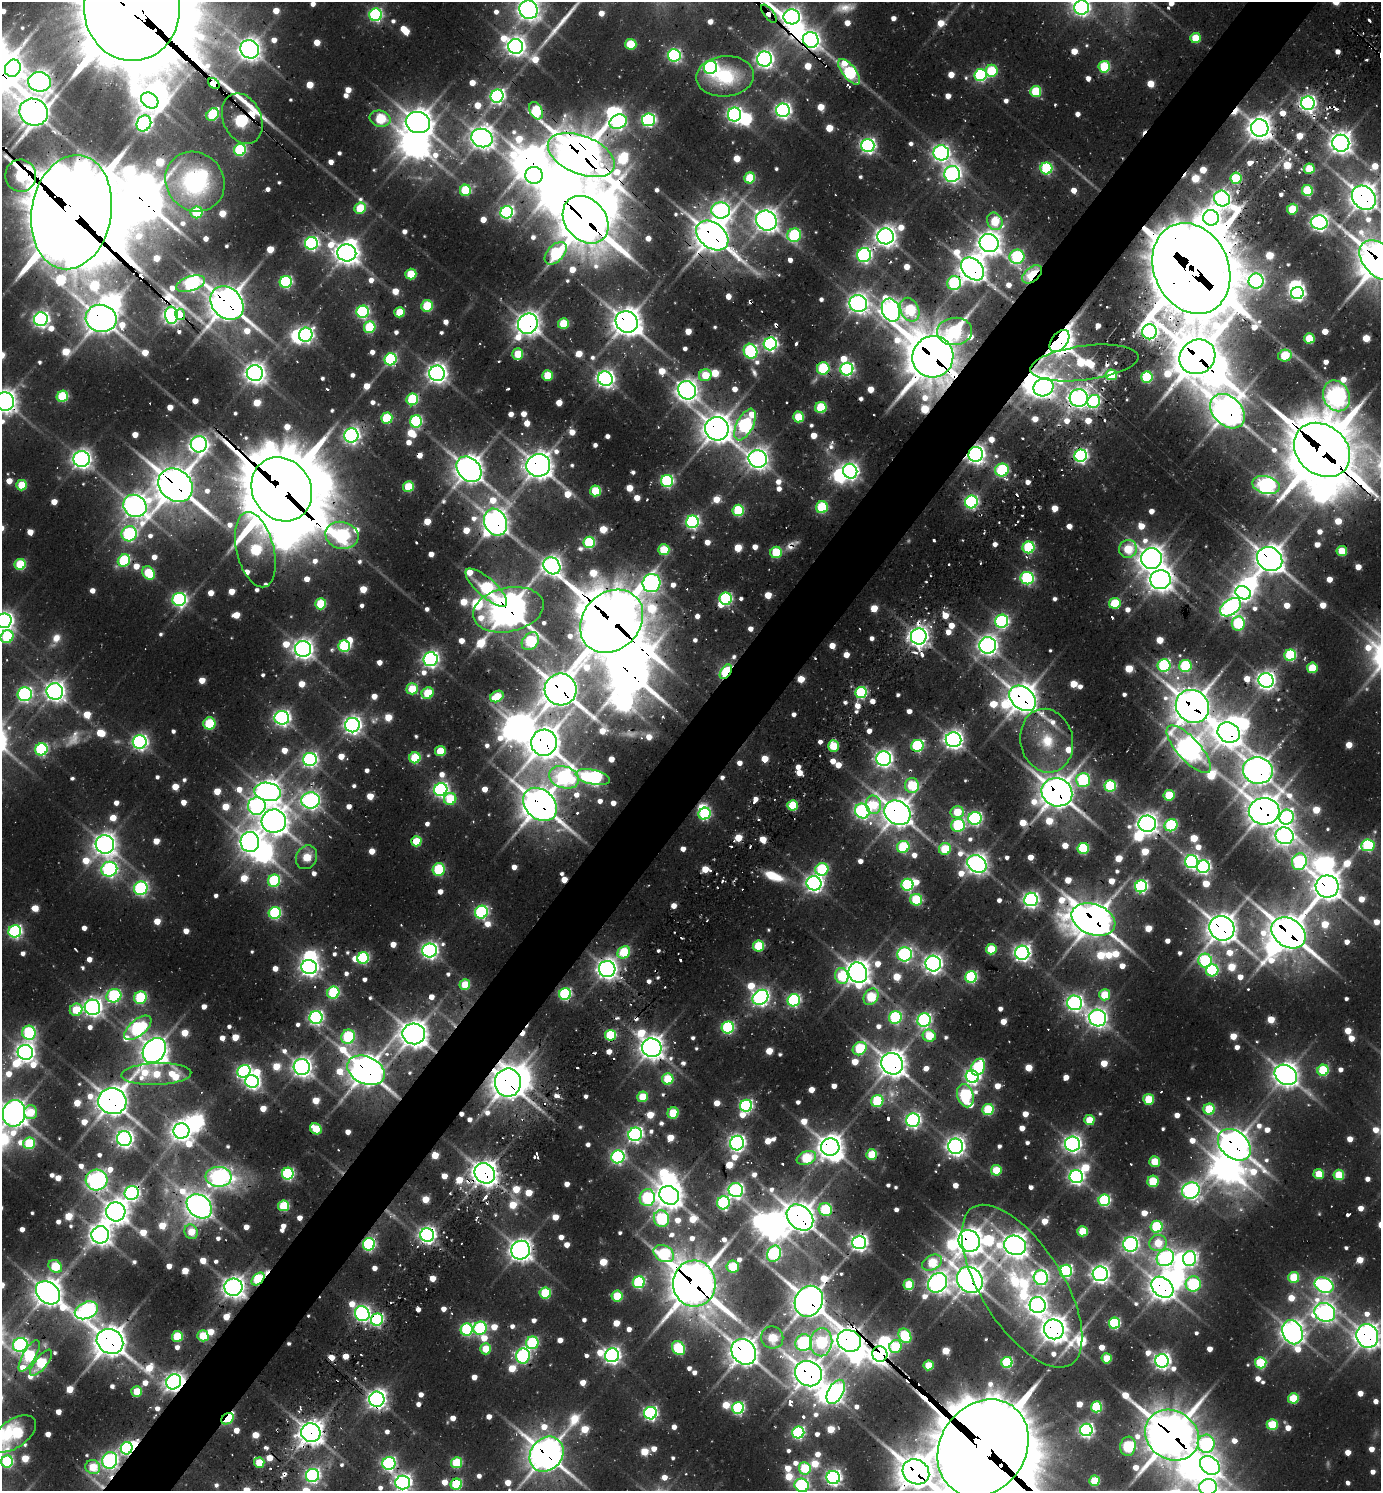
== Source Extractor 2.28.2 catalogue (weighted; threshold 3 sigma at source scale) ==
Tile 10 of 4 x 4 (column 2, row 3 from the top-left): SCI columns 1682-3060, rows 1559-3047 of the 6039 x 6026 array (HDU 1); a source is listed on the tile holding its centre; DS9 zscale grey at full resolution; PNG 1383 x 1493 px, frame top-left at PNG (2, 2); each listed source drawn as its Kron ellipse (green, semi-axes under 4 px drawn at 4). Shown black and unused: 5% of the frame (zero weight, under 2 of 3 exposures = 4% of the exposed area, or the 3 px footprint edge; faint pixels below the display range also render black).
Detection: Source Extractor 2.28.2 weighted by HDU 2 'WHT'; one run over the whole footprint, this tile lists its part. Background 0.121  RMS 0.011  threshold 0.0513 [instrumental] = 3 sigma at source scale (4.5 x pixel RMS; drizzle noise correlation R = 1.50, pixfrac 1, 0.05/0.05 arcsec/px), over >= 5 px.
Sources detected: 1319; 24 too faint to see at this stretch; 65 inside a brighter object's white glare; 41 cosmic-ray / hot-pixel residue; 2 long thin detections or spike segments (spike, bleed or trail) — neither listed nor drawn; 14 inside a brighter listed object's ellipse — not listed separately; of the other 1173, all 500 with FLUX_AUTO >= 57.8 (the completeness limit of this list) listed and drawn (673 fainter detections not listed), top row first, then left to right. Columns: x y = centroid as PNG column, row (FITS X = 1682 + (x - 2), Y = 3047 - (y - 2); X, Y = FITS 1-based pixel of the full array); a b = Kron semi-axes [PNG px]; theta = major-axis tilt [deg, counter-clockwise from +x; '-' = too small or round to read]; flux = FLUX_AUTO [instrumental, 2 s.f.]
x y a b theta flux
132 7 54 48 -88 42000
1082 7 7 7 - 700
528 10 9 9 - 1300
769 14 11 5 -52 1400
376 15 6 6 - 340
792 17 8 7 - 940
1195 38 5 5 - 64
811 40 8 7 - 900
631 44 6 5 - 90
516 46 7 7 - 1100
250 49 10 8 -35 1400
674 55 6 6 - 370
765 59 7 7 - 890
710 67 7 6 - 400
1104 67 6 5 - 130
13 68 9 7 60 580
992 71 6 6 - 120
849 72 15 6 -52 290
981 75 6 6 - 300
725 76 29 20 4 120
40 82 11 9 -8 1100
214 84 6 4 -44 1300
1036 91 5 5 - 120
497 96 7 6 - 510
150 100 9 7 -36 1100
1308 103 7 6 - 730
783 110 7 7 - 670
536 111 9 6 -60 170
34 112 14 13 - 1900
734 114 7 6 - 640
213 115 7 5 51 160
242 119 26 19 -67 430
380 119 10 8 -16 130
649 120 6 6 - 400
618 122 9 7 25 490
144 123 8 7 - 550
418 123 12 10 -20 2100
1260 128 9 8 - 1600
482 138 11 9 -23 1500
1341 143 8 8 - 1400
868 145 6 6 - 590
240 150 6 5 - 220
941 153 8 7 - 780
581 155 35 19 -22 5100
1046 168 6 6 - 210
1309 169 5 5 - 70
952 174 8 8 - 810
534 175 8 8 - 810
21 176 16 15 - 310
750 178 5 5 - 93
1236 178 6 5 - 120
195 182 31 28 -49 200
465 190 5 5 - 130
1307 191 5 5 - 130
1222 198 8 7 - 700
1364 198 13 10 -46 2200
360 208 6 5 - 91
1292 209 5 5 - 83
721 210 9 8 - 730
72 212 58 40 80 20000
197 212 6 6 - 100
507 212 6 6 - 430
1211 218 8 7 - 1100
586 220 26 20 -50 6000
766 220 11 9 -36 1600
995 221 9 7 -66 87
1319 222 8 7 - 800
712 235 18 12 -38 2900
794 235 7 6 - 240
886 236 8 8 - 1300
311 243 6 6 - 450
989 243 9 9 - 1500
347 253 9 8 - 1500
556 253 13 8 47 220
864 255 7 6 - 480
1017 257 7 7 - 270
1380 260 24 15 -44 4200
1191 268 47 37 -66 17000
972 269 13 9 -45 2000
411 274 5 5 - 84
1032 274 11 7 40 140
1256 281 7 7 - 530
286 282 6 6 - 290
954 283 7 6 - 230
191 284 15 7 17 460
1297 293 6 6 - 510
227 303 18 14 -47 3300
858 304 9 8 - 1200
427 306 6 5 - 110
891 310 12 8 -69 1200
910 310 12 9 -66 170
363 312 6 6 - 300
399 312 5 5 - 61
180 314 5 5 - 420
171 315 8 6 -82 840
101 318 15 13 -13 2300
41 319 7 6 - 680
627 322 11 10 - 2300
528 324 10 9 - 1600
563 324 5 5 - 84
370 327 6 5 - 140
954 331 18 13 5 290
1149 332 7 7 - 710
306 335 7 6 - 530
1309 338 5 5 - 70
1059 341 13 7 52 1900
770 344 6 6 - 480
750 351 7 6 - 370
518 354 5 5 - 67
1285 355 7 6 - 100
933 357 21 20 - 5800
1197 357 18 16 36 4800
391 359 6 6 - 270
1084 363 54 17 7 130
823 368 6 6 - 160
847 369 6 6 - 420
255 373 8 8 - 1200
437 373 8 7 - 1100
547 375 5 5 - 74
705 375 6 6 - 58
1111 375 5 5 - 110
1147 377 5 5 - 170
605 379 7 7 - 890
1044 387 10 9 - 1300
687 390 9 8 - 1400
62 396 6 5 - 140
1336 396 16 13 -66 1000
1079 398 9 9 - 1000
412 399 6 5 - 170
5 401 9 9 - 1500
1094 401 7 6 - 310
821 408 6 5 - 130
1227 411 20 14 -45 2700
798 417 5 5 - 85
387 418 5 5 - 130
416 421 6 6 - 240
745 424 17 8 62 430
717 429 12 11 - 2400
351 435 7 7 - 670
199 444 8 8 - 830
1322 450 30 24 -40 8100
976 454 7 7 - 1100
1081 456 6 6 - 470
82 459 8 8 - 900
758 459 9 8 - 1300
538 465 12 11 - 2100
469 469 14 11 -48 2200
1002 470 7 6 - 200
850 471 7 7 - 740
667 481 6 6 - 310
21 485 5 5 - 72
175 485 18 15 -40 3700
1266 485 14 9 -13 840
408 487 5 5 - 90
282 489 33 29 -57 13000
595 491 5 5 - 100
971 502 6 6 - 410
135 506 12 10 -34 1500
822 507 6 6 - 140
738 510 5 5 - 160
495 522 14 11 -68 1800
692 522 6 6 - 410
129 534 8 7 - 370
342 535 17 13 -13 470
589 542 6 5 - 180
1028 547 6 6 - 190
1128 549 9 9 - 88
255 550 38 18 -76 230
664 550 5 5 - 88
1342 551 5 5 - 65
776 552 6 5 - 94
1151 558 10 10 - 1800
1270 559 13 11 -34 2400
124 560 6 5 - 190
20 564 5 5 - 120
552 566 9 7 -46 1100
149 573 7 5 -48 110
1027 578 7 6 - 300
1160 580 10 9 - 1600
651 583 9 9 - 720
486 588 26 9 -42 260
1243 593 8 6 -26 840
179 599 7 6 - 440
726 599 6 6 - 270
1115 603 6 5 - 110
321 604 5 5 - 110
1230 607 12 7 36 710
508 610 36 22 12 3400
4 621 7 7 - 870
612 621 34 28 44 7800
1002 621 7 6 - 380
1238 623 7 6 - 180
919 636 8 8 - 1200
7 637 7 6 - 190
530 641 10 7 46 190
988 645 8 8 - 1100
344 646 6 5 - 210
303 649 8 8 - 1200
1290 655 6 5 - 180
430 659 7 7 - 700
1164 666 6 6 - 270
1185 666 6 6 - 190
1312 668 5 5 - 69
726 672 8 5 57 240
1266 680 7 7 - 1000
412 689 5 5 - 82
561 689 16 16 - 3200
55 691 8 8 - 1200
861 692 6 5 - 230
428 693 6 5 - 93
25 694 7 7 - 450
497 696 7 5 29 64
1022 698 15 11 -41 2500
1192 706 17 16 - 3300
282 718 7 7 - 690
209 723 6 6 - 110
352 725 7 7 - 900
1229 733 11 10 - 2000
953 740 8 7 - 1000
1047 741 32 26 -77 78
140 742 7 6 - 620
544 743 13 12 - 2800
833 746 6 5 - 69
917 746 6 6 - 240
41 749 6 6 - 290
1189 749 30 11 -48 1600
440 751 5 5 - 66
415 758 5 5 - 130
310 759 7 6 - 520
884 759 7 7 - 850
1258 770 15 13 -11 2100
564 777 15 11 -18 450
593 777 17 7 -13 470
1083 780 7 7 - 250
912 785 7 7 - 120
1110 786 6 5 - 180
441 790 7 6 - 530
268 792 13 9 -8 1600
1057 792 16 14 -23 3000
1169 795 5 5 - 88
450 799 6 6 - 92
311 800 9 8 - 900
540 804 19 14 -44 3100
792 805 5 5 - 110
873 805 9 7 -78 75
257 806 9 8 - 520
862 811 8 7 - 610
1264 811 15 13 3 2700
957 812 6 6 - 71
897 813 14 11 -36 2400
705 814 6 5 - 230
1286 817 7 7 - 380
975 818 6 6 - 420
274 821 12 11 - 1900
1147 824 8 8 - 1300
958 825 7 6 - 220
1171 825 7 6 - 230
1285 836 9 8 - 890
416 841 5 5 - 65
250 842 10 9 - 1200
105 844 9 9 - 1400
1368 845 6 6 - 200
903 847 6 6 - 160
1083 848 6 5 - 170
945 849 6 6 - 110
306 857 12 10 64 78
1191 862 6 6 - 450
1299 862 8 7 - 340
977 864 10 8 -33 1200
1203 867 6 6 - 460
109 869 8 7 - 520
439 869 6 6 - 130
822 869 6 6 - 180
274 881 6 6 - 190
814 883 7 7 - 870
907 885 6 6 - 290
1141 886 6 6 - 380
1327 887 11 11 - 2100
141 888 7 6 - 380
1031 899 7 6 - 650
916 900 6 6 - 160
481 912 6 6 - 330
275 913 6 6 - 240
1093 919 23 15 -21 3300
1222 928 13 12 - 2500
15 931 6 6 - 390
1289 933 18 14 -35 3700
759 946 5 5 - 120
991 949 5 5 - 80
430 950 7 7 - 730
624 952 7 5 40 130
1022 953 7 7 - 820
905 954 7 7 - 500
363 958 6 5 - 210
1205 961 7 6 - 220
933 964 8 7 - 1000
309 967 8 7 - 870
607 969 8 8 - 1200
1212 970 6 6 - 210
858 973 10 9 - 1700
842 976 8 6 -78 130
971 977 6 5 - 240
465 985 5 5 - 70
333 993 6 6 - 180
565 994 6 5 - 280
1105 995 5 5 - 82
114 996 7 6 - 310
760 997 8 7 - 740
871 997 9 7 59 120
140 998 6 6 - 170
794 1000 6 6 - 320
1075 1003 7 7 - 690
92 1007 8 7 - 940
76 1010 6 6 - 82
316 1017 6 6 - 470
895 1017 6 6 - 250
1098 1018 8 8 - 1100
924 1020 7 6 - 450
728 1027 6 6 - 280
138 1028 16 8 40 360
29 1033 7 6 - 280
414 1034 11 10 - 2100
610 1035 5 5 - 150
929 1036 6 6 - 85
348 1037 7 6 - 200
652 1048 10 9 - 1600
860 1049 7 6 - 160
154 1051 13 10 54 1900
25 1052 8 7 - 1000
892 1064 11 10 - 2000
302 1067 8 8 - 1000
978 1067 9 6 65 180
366 1070 20 13 -24 2800
1323 1070 5 5 - 150
244 1071 7 6 - 390
156 1074 35 11 2 91
1286 1075 12 9 -33 1800
972 1077 7 6 - 540
668 1079 5 5 - 110
252 1081 7 6 - 570
508 1083 14 13 - 2600
965 1096 12 8 -75 290
643 1097 5 5 - 68
1149 1099 5 5 - 87
112 1101 14 13 - 2300
877 1101 6 6 - 160
746 1106 6 6 - 370
1209 1109 5 5 - 110
988 1110 6 5 - 120
31 1112 7 6 - 60
14 1113 13 11 78 1800
673 1113 5 5 - 96
913 1120 7 6 - 560
1089 1120 5 5 - 61
316 1129 6 5 - 77
181 1131 8 7 - 1100
635 1134 7 6 - 570
124 1139 7 7 - 780
29 1143 6 6 - 120
737 1143 7 7 - 720
1073 1144 7 7 - 860
1234 1145 18 13 -41 2500
956 1146 8 7 - 970
830 1147 9 8 - 1800
872 1155 5 5 - 90
618 1157 7 6 - 390
806 1158 10 6 21 140
1155 1162 5 5 - 60
996 1170 5 5 - 74
485 1173 11 9 -40 1800
288 1174 6 6 - 290
1319 1174 5 5 - 58
1339 1175 5 5 - 84
218 1177 13 10 -5 650
1076 1177 7 6 - 600
96 1180 11 10 - 970
1153 1181 5 5 - 100
736 1190 7 7 - 540
1191 1190 9 8 - 870
132 1193 7 7 - 560
669 1195 10 9 - 1900
647 1198 8 7 - 230
1104 1200 6 6 - 240
723 1203 6 6 - 300
199 1206 14 10 -41 1600
284 1206 5 5 - 130
825 1209 7 6 - 180
116 1212 10 9 - 1600
800 1218 15 11 -43 2400
661 1219 8 7 - 250
1157 1227 6 6 - 170
1082 1231 5 5 - 77
191 1232 7 6 - 61
100 1235 9 8 - 1300
427 1235 7 6 - 790
969 1241 11 10 - 1900
859 1242 7 7 - 770
1158 1243 9 8 - 63
369 1244 6 6 - 320
1131 1244 7 7 - 660
1015 1245 11 9 -19 1700
521 1250 9 9 - 1400
664 1254 11 8 -29 190
774 1254 8 6 66 330
1165 1258 9 8 - 610
1190 1259 7 6 - 450
932 1263 10 7 27 110
55 1266 7 6 - 110
733 1267 6 6 - 80
1066 1271 6 6 - 350
1100 1274 7 7 - 940
1294 1277 5 5 - 95
1041 1278 7 7 - 470
258 1279 7 5 44 170
970 1280 14 12 -47 2100
639 1282 6 6 - 240
937 1283 10 9 - 1100
694 1284 23 21 89 4900
909 1284 5 5 - 81
1193 1284 7 7 - 250
1324 1285 10 7 -25 560
1022 1286 92 41 -58 390
233 1287 9 8 - 1300
1162 1287 12 9 -40 1800
48 1293 13 10 -41 2000
545 1293 6 5 - 130
617 1296 5 5 - 92
809 1301 16 13 60 2600
1038 1305 8 8 - 950
86 1310 12 8 25 640
1325 1312 10 9 - 1100
362 1314 8 7 - 530
377 1320 6 6 - 320
1114 1323 5 5 - 210
480 1328 7 6 - 220
1054 1329 10 9 - 1800
467 1330 6 6 - 250
1292 1332 12 9 -66 1500
177 1336 5 5 - 100
203 1336 5 5 - 81
905 1336 8 6 -58 170
1367 1336 12 10 -70 1700
772 1338 11 11 - 85
110 1341 14 12 -33 2700
849 1341 12 10 -29 1800
821 1342 14 11 82 220
532 1343 6 6 - 210
804 1343 8 8 - 400
20 1345 7 6 - 490
895 1346 6 6 - 110
678 1348 7 6 - 190
486 1349 5 5 - 61
744 1352 14 11 -50 2200
880 1354 8 7 - 1200
612 1355 7 7 - 760
29 1356 18 6 60 180
523 1356 7 7 - 380
1107 1358 5 5 - 58
1162 1361 6 6 - 740
1007 1362 5 5 - 170
41 1363 16 6 51 160
1261 1363 6 5 - 140
928 1365 5 5 - 67
808 1374 14 12 -32 2200
174 1382 8 7 - 1000
137 1391 5 5 - 58
836 1392 13 7 60 690
1293 1398 5 5 - 96
377 1399 7 7 - 1000
1096 1407 5 5 - 160
738 1408 6 6 - 280
650 1413 6 6 - 440
228 1419 7 5 36 64
1272 1425 5 5 - 110
1086 1430 6 6 - 510
311 1433 10 9 - 1700
798 1433 6 6 - 330
14 1434 25 14 35 180
1172 1435 28 24 -34 4900
1206 1444 9 8 - 310
1128 1446 9 7 81 210
127 1448 6 6 - 300
983 1448 51 42 55 25000
547 1454 19 15 49 2800
110 1460 8 7 - 610
7 1462 6 6 - 200
259 1463 5 5 - 75
389 1463 6 6 - 400
456 1463 5 5 - 120
1210 1465 11 8 -40 940
93 1467 7 7 - 67
805 1468 6 6 - 120
916 1472 14 12 -35 3100
312 1475 7 6 - 510
833 1477 6 6 - 650
1094 1481 5 5 - 83
403 1482 7 7 - 770
456 1484 5 5 - 170
802 1485 7 6 - 410
1208 1487 9 8 - 590
Overlapping masked pixels (flux is a lower limit): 113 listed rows (the first 20) at x y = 132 7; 769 14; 792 17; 811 40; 214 84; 536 111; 34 112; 242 119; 581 155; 21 176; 1364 198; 72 212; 586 220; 712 235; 556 253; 1380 260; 1191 268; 972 269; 1032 274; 954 283
Isophote crosses this tile's border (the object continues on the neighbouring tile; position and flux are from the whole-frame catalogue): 20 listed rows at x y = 132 7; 1082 7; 528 10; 769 14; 34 112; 1364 198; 72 212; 1380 260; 5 401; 4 621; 7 637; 14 1113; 1367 1336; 14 1434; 983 1448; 7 1462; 916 1472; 403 1482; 802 1485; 1208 1487
Unlisted compact peaks at least as high as the median listed source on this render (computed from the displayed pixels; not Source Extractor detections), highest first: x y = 1367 648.